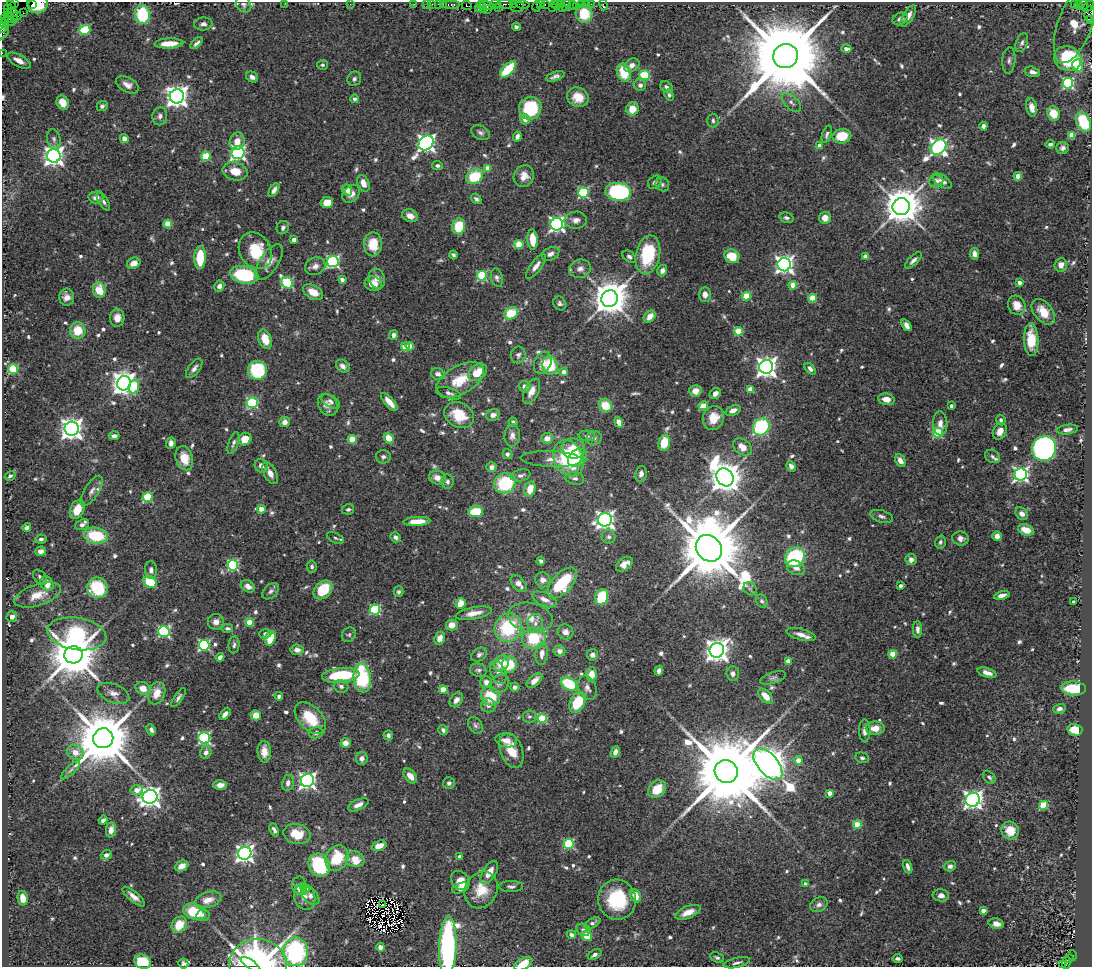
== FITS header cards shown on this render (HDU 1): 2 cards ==
NAXIS1  =                 1090
NAXIS2  =                  965

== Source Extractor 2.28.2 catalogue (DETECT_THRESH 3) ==
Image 1090 x 965 px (HDU 1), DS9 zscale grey, 1 PNG px = 1 image px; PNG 1094 x 969 px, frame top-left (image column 1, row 965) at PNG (2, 2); each listed source drawn as its Kron ellipse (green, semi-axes under 4 px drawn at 4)
Background 0.765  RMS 0.028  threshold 0.0848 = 3 sigma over >= 5 px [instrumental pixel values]
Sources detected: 732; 3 with non-positive FLUX_AUTO (blend fragments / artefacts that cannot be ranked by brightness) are neither listed nor drawn; of the other 729, the 500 brightest by FLUX_AUTO listed and drawn (229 fainter detections omitted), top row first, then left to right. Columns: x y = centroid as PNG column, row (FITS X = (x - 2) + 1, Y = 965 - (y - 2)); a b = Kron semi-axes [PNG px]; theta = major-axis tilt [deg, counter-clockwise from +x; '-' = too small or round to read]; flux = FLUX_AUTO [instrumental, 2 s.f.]
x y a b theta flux
15 3 3 2 - 24
37 3 10 10 - 32
285 3 2 2 - 10
32 4 2 2 - 51
243 4 9 7 -46 6.1
350 4 2 2 - 33
414 4 2 2 - 21
426 4 2 2 - 39
432 4 2 2 - 24
438 4 2 2 - 46
443 4 3 2 - 66
495 4 6 3 12 95
505 4 7 3 -9 230
514 4 4 2 - 45
523 4 7 3 -18 97
540 4 3 2 - 62
545 4 3 2 - 59
554 4 3 3 - 64
561 4 3 2 - 46
581 4 4 3 - 120
586 4 2 2 - 13
591 4 2 2 - 32
1074 4 3 2 - 270
11 5 4 3 - 45
451 5 9 3 0 140
467 5 5 3 - 150
481 5 4 3 - 57
557 5 5 3 - 100
572 5 5 3 - 27
603 5 5 3 - 13
1079 5 4 3 - 59
1083 5 5 2 - 26
487 6 7 4 -15 260
537 6 5 3 - 110
566 6 5 4 - 220
576 6 3 2 - 17
1088 6 6 3 44 150
499 7 3 2 - 33
517 7 7 5 14 250
552 7 3 2 - 75
562 8 3 2 - 39
8 9 3 2 - 20
478 9 3 2 - 34
483 9 2 2 - 36
487 10 3 2 - 33
7 13 3 2 - 22
12 13 5 3 - 72
23 13 2 2 - 40
584 14 9 8 - 65
1090 14 7 5 83 230
142 15 9 7 -88 110
17 16 4 3 - 72
908 16 12 5 57 14
9 18 4 3 - 130
5 19 3 2 - 37
14 19 4 3 - 93
900 19 8 6 27 8
1091 19 4 2 - 57
9 21 7 3 -8 100
4 23 5 2 - 68
203 24 9 6 4 7.4
1075 24 41 17 70 80
3 27 5 3 - 120
516 27 4 4 - 5.8
85 30 5 4 - 120
4 32 8 3 58 99
169 43 14 5 3 32
196 43 7 3 43 5.8
1022 43 10 5 68 5.8
846 49 5 4 - 9.8
2 53 2 2 - 13
785 56 12 12 - 44000
1068 58 14 12 -22 100
1009 60 13 6 85 7.8
19 61 13 6 -28 20
322 65 5 5 - 4.6
632 65 8 6 35 12
1077 65 6 5 - 24
508 69 10 5 46 83
1032 72 8 5 -15 12
624 73 9 6 -68 61
645 75 5 5 - 110
555 76 9 4 19 7.2
252 77 6 5 - 8.4
354 79 7 6 - 6.4
1068 83 5 5 - 240
127 85 12 7 -29 13
640 85 6 5 - 7.3
667 87 7 5 -41 6.9
669 95 5 4 - 4.4
177 96 7 7 - 1500
578 97 11 9 -24 37
355 99 4 4 - 7.5
791 102 12 6 -45 7.5
63 103 7 6 - 27
102 106 5 5 - 4.7
1032 107 9 5 -78 11
530 108 11 11 - 110
632 109 7 6 - 29
1053 113 7 6 - 34
160 116 9 7 79 7.6
525 119 5 5 - 15
713 120 7 5 -89 5.1
1083 122 10 7 -64 100
983 126 4 4 - 6.9
480 133 10 7 -26 6.9
827 134 9 4 71 5.6
1072 135 4 4 - 34
842 136 9 7 11 46
517 137 5 4 - 7.1
54 139 10 6 -76 6.4
124 139 5 4 - 11
237 141 9 7 69 21
426 143 8 6 47 830
1050 144 5 3 - 5.4
820 145 4 3 - 11
938 147 9 6 42 710
1063 148 6 6 - 7.1
238 152 6 6 - 490
54 156 7 6 - 1200
206 156 5 4 - 100
437 166 5 4 - 4.9
488 168 4 4 - 20
235 171 12 9 -13 28
475 176 9 7 29 80
524 176 11 10 - 19
1018 176 4 4 - 22
936 181 7 6 - 10
942 181 11 5 -37 8.8
655 182 7 5 41 6.6
363 183 9 5 -66 16
662 184 7 6 - 4.7
274 190 8 4 58 9.1
347 190 5 5 - 12
618 192 13 9 -7 290
583 193 5 5 - 170
351 194 10 7 45 14
96 197 7 6 - 11
476 199 6 4 -35 5.4
103 201 11 4 -59 6.5
327 202 6 5 - 26
901 206 9 8 - 5900
410 216 8 6 -22 16
786 218 7 5 -15 4.8
825 218 6 6 - 18
576 220 11 8 1 12
168 224 4 4 - 53
557 224 6 6 - 600
459 226 8 6 80 56
283 228 7 6 - 5.3
533 239 10 5 -86 38
294 240 4 4 - 15
373 244 12 9 89 48
519 244 4 4 - 57
255 251 19 15 -57 69
551 254 9 6 24 8.9
975 254 6 4 -81 12
453 255 4 4 - 4.3
648 255 19 12 78 120
732 256 8 6 -29 56
865 256 4 3 - 10
629 257 7 5 -38 5.4
200 258 11 6 88 56
913 260 10 4 45 7.9
269 262 20 9 56 20
333 262 6 5 - 350
134 263 7 5 25 17
784 265 6 6 - 850
1061 265 7 6 - 12
315 266 10 8 25 10
536 266 15 5 53 12
580 269 11 9 15 11
662 271 6 5 - 9.6
244 275 14 8 -11 160
482 276 5 5 - 140
497 278 9 6 -77 6.1
377 279 10 8 -69 11
342 280 4 3 - 9.8
1019 282 4 4 - 11
287 283 6 5 - 180
373 284 9 7 -18 22
793 285 4 4 - 37
219 286 6 5 - 8.1
99 290 8 6 -75 44
313 292 11 7 -30 25
705 294 7 6 - 9.6
746 296 4 4 - 66
67 297 8 7 - 12
813 298 4 4 - 58
609 299 8 8 - 5200
560 303 7 6 - 5.4
1017 305 10 8 -67 23
1043 312 15 9 -51 33
511 313 7 6 - 55
650 317 7 5 49 19
117 318 9 7 87 16
906 325 6 4 -55 10
78 331 8 8 - 46
738 331 4 4 - 77
393 335 5 4 - 7
265 339 10 6 -70 34
1031 340 16 7 -88 41
410 346 4 4 - 28
405 347 4 4 - 45
518 355 8 7 - 6.8
543 363 11 8 63 17
550 365 9 7 -81 65
343 366 7 6 - 8
766 367 7 7 - 1300
194 368 11 5 53 8.1
13 369 5 4 - 130
810 369 7 4 -47 6.4
257 370 9 9 - 130
478 372 10 7 39 34
563 372 4 4 - 14
438 374 7 5 -18 10
460 380 26 14 29 51
124 383 7 7 - 1700
134 387 7 5 68 82
525 387 6 5 - 9.6
750 389 4 4 - 31
531 391 13 7 64 18
695 391 6 6 - 16
449 393 12 5 -19 6.5
715 393 6 5 - 11
886 399 8 5 -10 15
331 401 10 5 -30 6.8
389 402 11 4 -49 19
252 403 5 5 - 210
328 405 12 9 -58 13
605 406 7 6 - 37
703 406 5 4 - 32
951 406 3 3 - 5.3
733 410 8 5 23 13
459 415 15 12 -29 60
493 415 7 5 19 8.8
713 418 12 10 69 37
1001 420 5 4 - 4.6
285 422 5 5 - 11
513 422 5 4 - 4.4
619 422 5 4 - 13
940 423 12 7 -87 13
761 427 9 8 - 210
72 429 7 7 - 1500
1067 430 11 4 9 7.4
1000 431 9 6 63 15
938 433 5 5 - 120
114 436 5 3 - 6.9
512 436 11 7 86 10
587 436 8 5 -7 4.7
389 438 5 4 - 32
547 438 6 5 - 15
594 438 7 7 - 7.2
245 439 7 6 - 28
352 439 4 4 - 42
171 443 6 4 84 8.3
233 443 11 5 70 6.1
664 443 8 6 78 39
742 447 10 7 -39 22
1044 448 12 12 - 710
573 449 12 10 -7 46
507 454 5 4 - 5.7
383 457 7 6 - 5.6
992 457 8 6 -30 5.3
184 458 12 8 -74 38
568 458 19 14 -65 140
577 458 10 8 39 47
551 459 31 8 -2 16
900 460 7 5 -63 13
261 466 7 6 - 10
791 466 5 4 - 9.1
492 467 5 5 - 8.4
270 473 12 6 -61 16
641 474 8 5 79 8
1021 474 6 6 - 540
521 475 10 6 14 6.8
10 476 6 4 34 4.7
725 477 9 8 - 4000
437 478 8 7 - 15
575 478 9 6 -11 7.1
448 482 7 6 - 5.5
505 483 11 10 - 130
530 489 7 5 75 29
92 491 17 7 57 12
148 497 5 5 - 110
77 509 10 6 65 27
261 509 4 4 - 28
348 509 6 5 - 4.8
475 512 7 5 7 52
1022 514 7 5 -43 7.4
882 516 12 6 -17 7.1
605 520 7 6 - 830
417 521 13 4 3 35
82 525 7 5 23 6.1
27 527 4 3 - 5.9
1026 530 8 5 -20 27
96 536 12 8 -10 89
997 536 5 5 - 12
396 537 5 5 - 7
609 537 7 6 - 5.4
335 538 9 5 -25 4.6
960 538 8 7 - 10
41 539 5 4 - 4.9
940 542 6 5 - 4.5
709 548 14 12 -48 25000
41 551 5 4 - 11
795 557 11 9 45 180
911 560 5 5 - 10
541 561 4 3 - 4.4
624 564 9 6 35 17
233 565 5 5 - 240
312 566 6 5 - 4.5
796 568 9 7 -25 13
151 570 8 6 -86 7.8
40 577 8 5 -49 5.4
543 580 8 7 - 11
150 582 7 5 -34 76
562 583 19 10 47 110
47 584 7 6 - 25
519 584 10 6 -48 13
248 586 7 5 -30 11
900 586 3 3 - 7.1
97 588 10 10 - 110
750 589 7 6 - 4.9
323 590 11 8 45 69
271 591 10 6 44 6.4
399 592 5 5 - 4.8
38 595 24 10 18 31
1002 595 8 3 12 10
602 597 8 6 72 74
545 599 13 6 -23 13
762 601 7 5 -59 4.3
1073 602 3 3 - 5.6
460 603 5 5 - 32
375 610 5 5 - 160
474 613 18 6 11 18
12 617 5 5 - 9.3
530 618 22 14 -12 36
216 622 8 8 - 13
249 622 4 4 - 52
535 623 9 7 -86 11
452 625 6 5 - 19
227 628 6 4 8 4.7
508 628 14 13 - 130
917 629 8 4 -89 7.2
164 631 5 5 - 260
565 632 8 7 - 11
77 634 30 16 -9 200
265 634 6 5 - 4.8
349 635 8 6 53 4.7
801 635 15 5 -15 15
270 638 7 5 70 45
440 638 7 5 66 14
534 638 12 10 19 84
204 645 5 5 - 240
234 645 8 5 85 4.9
297 650 6 5 - 11
717 650 7 7 - 1900
559 651 6 5 - 8.8
542 653 11 6 83 13
893 654 4 4 - 51
74 655 9 8 - 10000
479 655 9 6 32 6.5
592 655 6 5 - 7.2
220 657 4 4 - 8.4
788 661 4 4 - 30
501 663 8 7 - 37
509 665 8 7 - 49
478 670 8 6 -13 6.2
659 671 5 4 - 7.9
498 672 12 7 -67 11
987 673 10 4 -18 16
591 674 7 5 90 24
733 674 7 6 - 8.2
341 675 19 7 6 110
362 678 15 8 -83 150
773 678 13 5 18 6.2
534 681 9 5 43 14
486 682 6 6 - 13
499 684 10 8 36 10
569 684 9 6 -29 93
341 686 7 6 - 6.7
515 687 4 4 - 7.9
143 688 7 6 - 21
587 688 13 9 -67 11
1073 688 12 7 -3 73
443 690 4 4 - 50
113 693 17 9 -22 15
157 693 11 8 71 28
279 696 4 4 - 6.5
491 696 10 9 - 61
766 696 9 5 -48 22
178 698 11 4 55 6.4
456 700 8 5 52 10
578 702 11 7 59 77
488 705 7 7 - 7.7
1059 709 6 5 - 6.2
225 714 7 4 48 10
256 715 5 5 - 25
529 717 7 6 - 4.8
310 718 19 11 -46 67
542 719 5 4 - 120
475 725 9 6 -56 6.2
875 728 9 6 2 25
151 730 6 4 -62 6.1
443 730 5 4 - 6.6
1075 730 7 6 - 36
865 731 11 6 90 12
316 733 7 5 18 5.7
388 735 5 5 - 6.4
103 738 10 10 - 17000
204 738 6 5 - 240
506 740 11 7 -8 16
345 743 5 5 - 18
511 751 18 11 -70 44
75 752 9 7 -24 17
206 752 6 5 - 8.1
264 752 11 7 -86 19
615 752 6 4 68 9.1
362 758 6 5 - 8.6
862 758 7 5 -17 4.5
798 760 4 4 - 23
768 764 19 10 -49 4900
70 770 12 4 43 6.2
726 771 12 11 - 39000
410 776 8 5 -52 18
989 777 7 5 -46 5.6
307 781 6 6 - 710
288 783 8 6 78 8.6
449 783 6 6 - 5.4
220 785 7 5 1 12
657 789 10 7 46 46
137 790 6 5 - 20
829 793 4 4 - 16
150 797 7 7 - 1300
973 800 7 7 - 850
358 805 11 5 24 12
1044 805 4 4 - 83
103 820 4 4 - 6.1
857 825 4 4 - 55
111 830 8 5 82 16
274 830 7 3 -64 6.3
1010 831 9 8 - 38
297 834 13 10 -13 35
569 844 5 5 - 150
379 846 8 5 19 22
245 853 6 6 - 830
106 855 6 4 22 8.6
460 857 4 3 - 11
337 858 13 11 62 71
355 859 9 7 -18 32
319 865 12 10 -59 150
182 866 7 5 24 15
950 866 6 5 - 7.2
908 867 7 3 -71 6.6
489 872 13 6 58 24
460 880 10 8 -51 24
805 884 4 4 - 9.3
299 885 8 7 - 10
511 886 12 5 0 6.8
460 888 9 4 20 11
305 889 4 4 - 19
301 890 6 4 -4 16
481 890 19 16 61 46
941 895 8 6 -5 8.8
134 896 14 5 -40 13
305 896 13 10 -72 15
310 896 10 7 -46 8.7
635 896 7 5 -67 24
23 898 7 5 -78 19
208 900 14 7 17 19
617 900 20 19 - 110
382 904 3 2 - 5
819 905 9 7 28 8.5
983 910 4 4 - 14
194 912 12 8 -18 62
688 912 13 6 22 22
203 915 7 6 - 5.7
593 923 8 4 29 5.3
996 924 7 5 -13 12
179 925 9 7 52 36
583 930 7 6 - 4.9
571 935 5 4 - 6.2
587 936 5 5 - 32
448 946 29 8 88 530
380 947 4 4 - 14
295 952 14 12 88 240
595 954 7 4 32 7.6
1072 956 5 3 - 330
717 958 7 5 -24 4.3
1069 958 3 2 - 75
897 959 5 3 - 5.2
143 962 9 7 -21 80
183 963 5 5 - 5.4
737 963 13 5 13 6.3
1066 963 6 3 87 210
250 964 11 4 -34 210
523 964 10 5 29 35
1062 964 4 3 - 76
258 965 29 26 -5 620
At the frame edge (FLAGS 8, measured only in part): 14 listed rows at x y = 15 3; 37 3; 285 3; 1088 6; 1090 14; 1091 19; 4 23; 3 27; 2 53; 448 946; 295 952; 143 962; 523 964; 258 965
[229 fainter detections neither listed nor drawn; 3 non-positive-flux detections neither listed nor drawn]